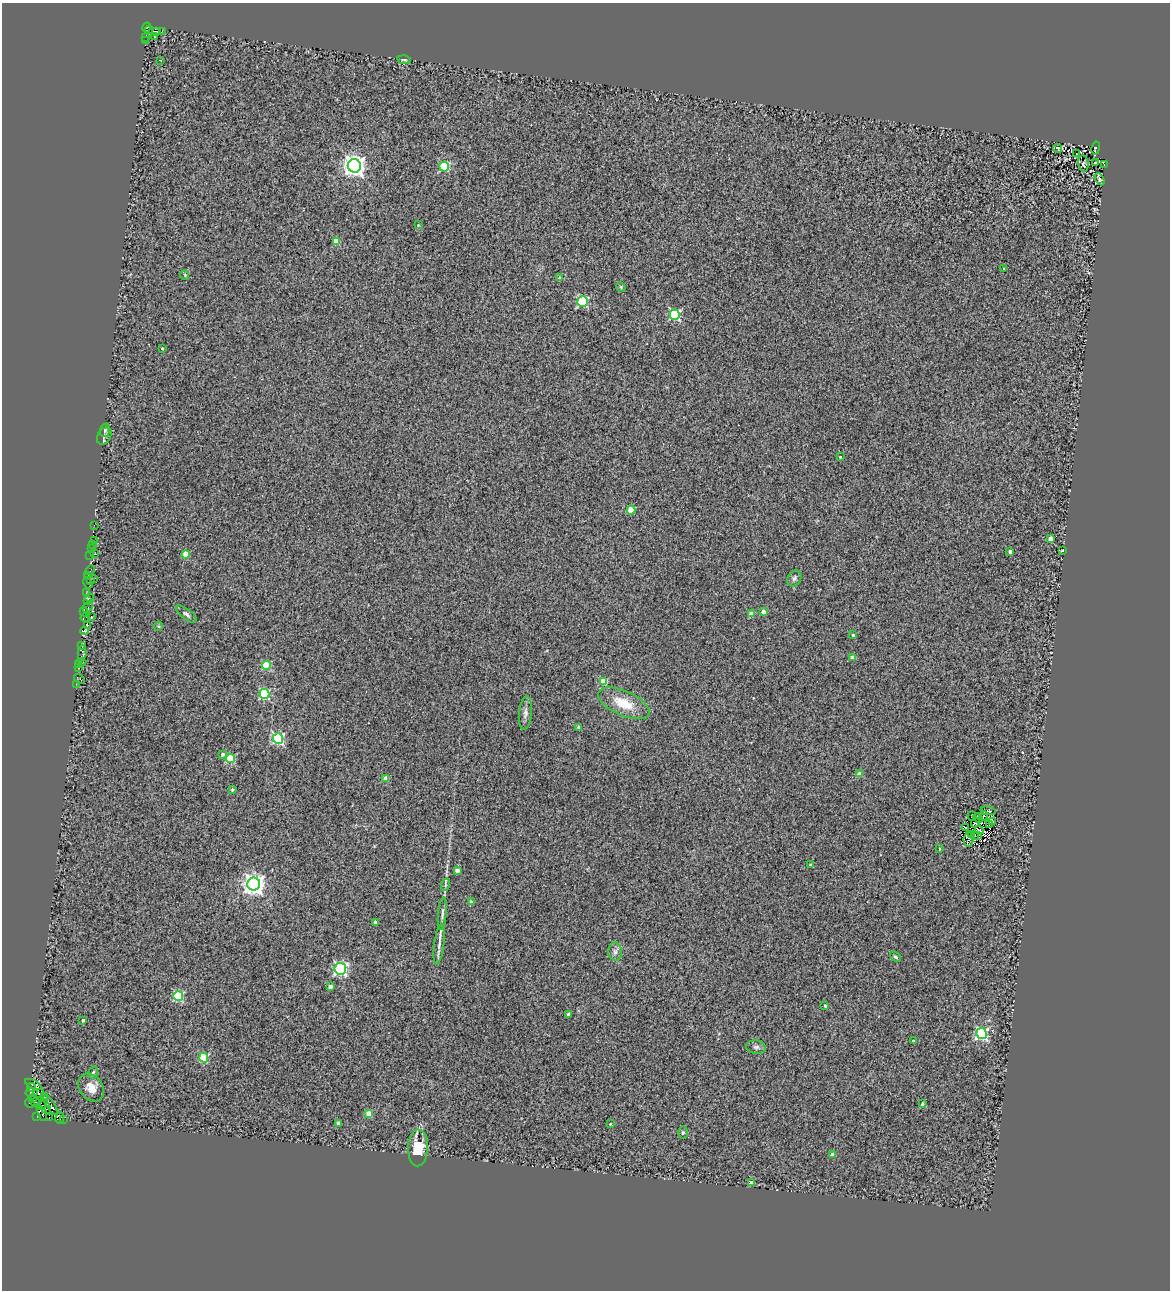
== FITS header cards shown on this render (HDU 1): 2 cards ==
NAXIS1  =                 1168
NAXIS2  =                 1288

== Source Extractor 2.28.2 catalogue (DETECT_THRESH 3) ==
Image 1168 x 1288 px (HDU 1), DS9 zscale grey, 1 PNG px = 1 image px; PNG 1172 x 1292 px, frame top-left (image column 1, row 1288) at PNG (2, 3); each listed source drawn as its Kron ellipse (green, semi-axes under 4 px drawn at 4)
Background 0.255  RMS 0.32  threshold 0.947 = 3 sigma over >= 5 px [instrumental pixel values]
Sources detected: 149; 8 with non-positive FLUX_AUTO (blend fragments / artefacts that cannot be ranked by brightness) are neither listed nor drawn; the other 141 listed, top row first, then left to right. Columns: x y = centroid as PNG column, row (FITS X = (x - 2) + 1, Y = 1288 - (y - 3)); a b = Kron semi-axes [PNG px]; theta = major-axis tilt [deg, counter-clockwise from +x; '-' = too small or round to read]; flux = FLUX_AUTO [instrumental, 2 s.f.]
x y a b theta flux
147 27 5 3 - 340
149 30 4 3 - 490
163 31 2 2 - 26
157 32 3 2 - 55
145 37 3 2 - 48
154 37 4 3 - 72
146 41 3 2 - 63
160 60 3 2 - 9.8
404 60 7 3 -11 30
1058 148 4 3 - 23
1096 148 7 3 79 210
1076 153 2 2 - 8.5
1096 163 4 3 - 26
1083 164 8 5 -81 47
1104 165 2 2 - 17
354 166 6 6 - 14000
444 167 5 5 - 1800
1100 179 6 4 -60 41
418 225 3 3 - 20
336 241 4 4 - 430
1004 269 3 2 - 17
185 275 5 3 - 16
560 278 4 3 - 68
621 287 5 4 - 24
582 302 5 5 - 1900
675 315 5 5 - 2300
162 348 3 2 - 27
105 430 7 5 72 40
104 436 9 6 57 76
840 457 3 3 - 28
631 510 4 4 - 650
94 525 2 2 - 79
1050 539 4 3 - 190
94 540 3 2 - 42
92 544 4 3 - 49
91 548 2 2 - 58
1062 550 3 2 - 25
1010 552 4 3 - 110
94 554 3 2 - 25
186 554 4 4 - 530
90 555 3 2 - 110
90 570 5 3 - 210
88 576 3 2 - 110
93 578 3 2 - 450
794 578 8 6 61 61
90 580 3 2 - 230
88 583 6 3 -56 1300
86 593 3 2 - 26
90 598 4 3 - 650
87 601 4 3 - 250
88 607 6 3 56 82
84 611 5 2 - 120
763 612 4 3 - 140
186 614 12 5 -37 61
751 614 4 3 - 210
91 616 2 2 - 57
85 617 5 3 - 630
87 625 3 2 - 7300
159 626 5 3 - 20
85 631 4 3 - 1200
853 635 3 3 - 36
82 645 4 3 - 840
82 653 7 4 86 1200
852 657 4 3 - 95
81 662 5 2 - 50
78 665 3 3 - 43
266 665 4 4 - 870
78 668 3 2 - 52
79 679 6 2 -31 63
604 682 4 4 - 610
76 684 2 2 - 66
264 694 5 5 - 1900
624 703 27 12 -24 530
525 713 17 6 84 97
579 727 3 3 - 55
278 739 5 5 - 2800
222 754 4 3 - 58
230 759 4 4 - 1200
859 774 4 4 - 210
386 778 4 4 - 290
232 790 3 3 - 32
988 811 7 3 -10 34
972 816 4 2 - 25
984 816 5 2 - 6.5
978 818 5 3 - 28
992 821 4 3 - 52
975 823 5 2 - 20
990 825 4 2 - 10
965 827 4 3 - 31
979 830 5 3 - 60
972 834 3 2 - 11
974 835 2 2 - 6.3
978 836 2 2 - 4.6
969 839 7 5 85 30
940 849 4 3 - 17
811 865 3 3 - 45
457 871 4 4 - 120
254 884 6 6 - 15000
445 885 6 4 71 33
471 902 4 3 - 77
442 914 16 4 84 70
375 922 4 3 - 140
439 944 20 5 83 120
615 952 9 7 -89 81
895 957 6 4 -43 32
340 969 6 6 - 3900
330 986 4 3 - 94
178 996 5 5 - 1500
825 1006 3 3 - 28
569 1014 4 3 - 82
83 1020 3 3 - 58
982 1033 5 5 - 3200
913 1041 3 3 - 31
756 1047 10 7 -6 68
204 1058 5 4 - 1200
93 1073 6 4 72 37
33 1084 9 4 -28 2300
32 1087 4 3 - 3400
91 1088 15 11 -56 260
32 1092 6 4 9 3500
38 1093 6 3 24 1400
45 1097 3 2 - 0.0057
33 1098 3 2 - 1300
35 1102 5 3 - 2000
30 1103 5 3 - 1700
922 1104 4 3 - 62
41 1105 5 3 - 490
50 1105 11 3 -59 1800
45 1107 8 5 -64 960
42 1114 7 3 -71 2900
369 1114 4 4 - 410
37 1117 3 2 - 200
49 1117 3 2 - 760
60 1118 6 3 80 1000
63 1119 2 2 - 52
338 1123 4 4 - 130
610 1124 4 3 - 15
683 1132 6 4 89 31
418 1148 18 10 88 720
832 1155 4 3 - 130
751 1183 4 3 - 220
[8 non-positive-flux detections neither listed nor drawn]